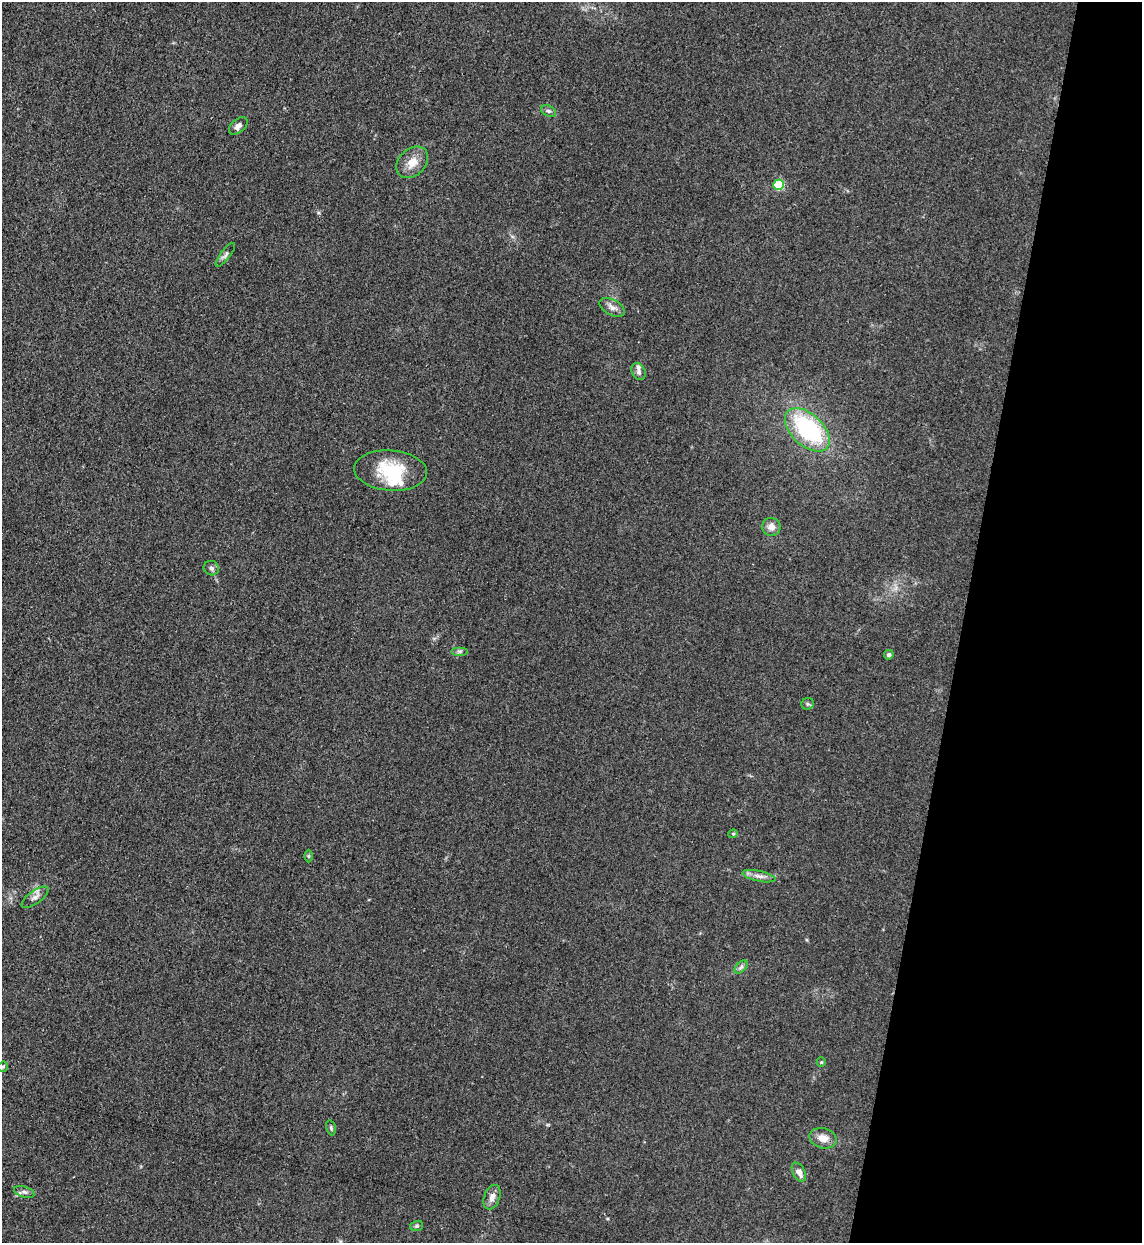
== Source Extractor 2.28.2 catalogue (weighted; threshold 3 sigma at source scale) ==
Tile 8 of 4 x 4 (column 4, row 2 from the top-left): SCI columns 3751-4890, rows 2506-3746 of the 5101 x 5010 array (HDU 1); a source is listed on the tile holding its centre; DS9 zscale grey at full resolution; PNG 1144 x 1245 px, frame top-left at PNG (2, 2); each listed source drawn as its Kron ellipse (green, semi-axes under 4 px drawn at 4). Shown black and unused: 16% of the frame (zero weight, under 3 of 4 exposures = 7% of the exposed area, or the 3 px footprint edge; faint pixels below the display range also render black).
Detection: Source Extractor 2.28.2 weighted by HDU 2 'WHT'; one run over the whole footprint, this tile lists its part. Background 0.0807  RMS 0.011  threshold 0.0478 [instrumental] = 3 sigma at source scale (4.5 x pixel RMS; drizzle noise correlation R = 1.50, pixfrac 1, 0.05/0.05 arcsec/px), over >= 5 px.
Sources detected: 29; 2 inside a brighter listed object's ellipse — not listed separately; the other 27 listed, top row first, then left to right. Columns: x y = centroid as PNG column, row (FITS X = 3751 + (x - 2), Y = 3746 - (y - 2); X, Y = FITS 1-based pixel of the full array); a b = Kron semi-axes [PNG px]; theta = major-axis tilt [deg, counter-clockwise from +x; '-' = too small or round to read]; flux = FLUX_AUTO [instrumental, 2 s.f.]
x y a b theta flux
548 111 8 5 -25 2.6
238 126 11 6 41 5.2
412 162 18 13 44 14
779 185 5 5 - 79
225 255 14 5 52 3.3
612 307 14 7 -27 5.9
639 372 9 6 -61 3.4
807 430 27 15 -43 120
391 471 36 20 -5 49
771 527 9 9 - 7.1
211 568 8 7 - 3.2
460 651 8 4 0 2.4
889 655 5 4 - 2.9
808 704 6 5 - 1.8
733 834 4 4 - 1.2
308 856 6 4 90 1.4
759 876 17 5 -12 5.9
35 897 16 6 36 5.4
741 967 8 4 45 2.6
821 1062 5 4 - 1.2
3 1067 5 5 - 1.6
331 1128 8 4 -75 1.8
823 1138 14 10 -15 11
799 1172 10 6 -61 7
24 1192 10 5 -18 3.6
492 1197 13 7 68 6.9
417 1226 6 5 - 1.8
Isophote crosses this tile's border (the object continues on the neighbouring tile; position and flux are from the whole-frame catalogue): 1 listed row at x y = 3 1067